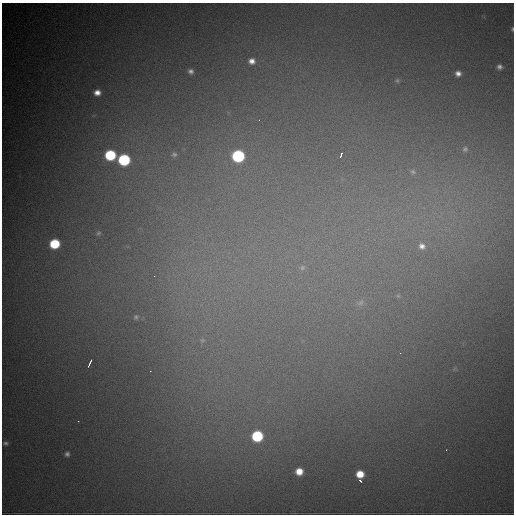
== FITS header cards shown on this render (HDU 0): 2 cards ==
NAXIS1  =                  512
NAXIS2  =                  512

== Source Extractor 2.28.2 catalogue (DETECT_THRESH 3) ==
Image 512 x 512 px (HDU 0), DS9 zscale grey, 1 PNG px = 1 image px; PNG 516 x 516 px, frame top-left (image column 1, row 512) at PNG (2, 3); no overlay
Background 2940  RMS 60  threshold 179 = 3 sigma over >= 5 px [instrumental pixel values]
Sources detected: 34; all 34 listed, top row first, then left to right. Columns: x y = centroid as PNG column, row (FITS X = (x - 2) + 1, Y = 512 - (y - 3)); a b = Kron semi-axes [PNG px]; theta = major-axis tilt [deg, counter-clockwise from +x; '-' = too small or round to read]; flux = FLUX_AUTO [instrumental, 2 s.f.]
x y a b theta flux
512 29 6 3 85 5700
252 61 7 6 - 25000
499 67 6 6 - 15000
191 71 6 6 - 14000
458 73 7 6 - 22000
397 80 7 5 -89 6600
97 92 7 6 - 30000
259 120 2 2 - 2600
465 149 6 5 - 7500
174 154 9 8 - 17000
341 154 4 2 - 21000
110 155 8 7 - 270000
238 156 8 7 - 550000
124 160 8 7 - 420000
413 172 7 6 - 8300
98 233 7 5 18 8100
55 244 7 7 - 200000
422 246 12 10 -36 39000
302 268 6 5 - 7700
154 276 2 2 - 4600
398 296 6 4 -18 5100
361 302 9 5 29 11000
136 317 6 5 - 7700
202 340 7 5 19 9500
400 353 3 2 - 3300
90 363 8 2 63 13000
78 421 3 2 - 3700
257 436 7 7 - 340000
6 443 7 6 - 11000
446 450 2 2 - 2700
67 454 6 5 - 11000
299 471 6 6 - 53000
360 474 7 6 - 68000
360 480 4 2 - 8300
At the frame edge (FLAGS 8, measured only in part): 1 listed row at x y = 512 29